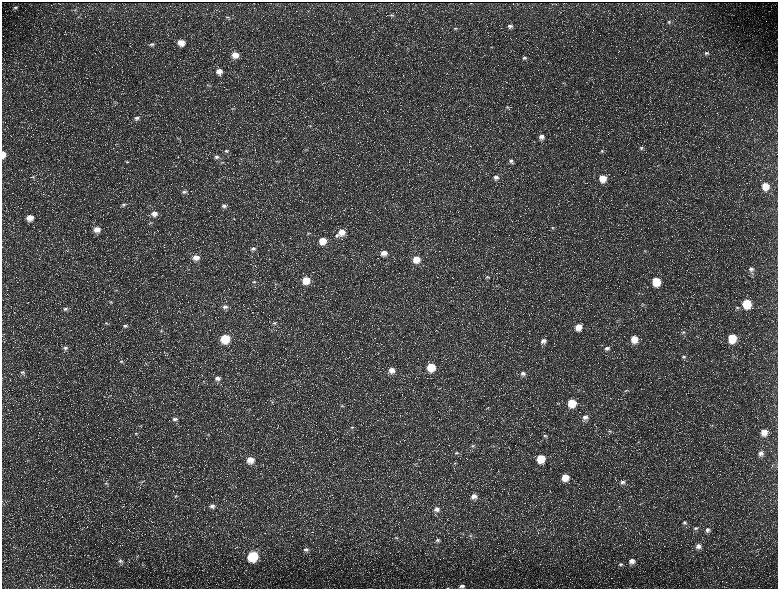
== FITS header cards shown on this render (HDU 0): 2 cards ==
NAXIS1  =                 1552 / length of data axis 1
NAXIS2  =                 1173 / length of data axis 2

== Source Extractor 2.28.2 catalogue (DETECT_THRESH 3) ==
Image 1552 x 1173 px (HDU 0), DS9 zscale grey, zoomed out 1/2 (1 PNG px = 2 x 2 image px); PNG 780 x 591 px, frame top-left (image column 1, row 1173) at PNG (2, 2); no overlay
Background 229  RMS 10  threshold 31.4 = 3 sigma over >= 5 px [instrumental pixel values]
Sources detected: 172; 34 cannot appear on this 1/2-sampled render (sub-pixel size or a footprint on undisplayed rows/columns) and are not listed; the other 138 listed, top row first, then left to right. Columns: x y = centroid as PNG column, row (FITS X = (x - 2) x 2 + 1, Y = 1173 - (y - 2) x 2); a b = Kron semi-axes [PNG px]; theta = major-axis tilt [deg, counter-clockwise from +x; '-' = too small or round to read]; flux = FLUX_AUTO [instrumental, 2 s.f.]
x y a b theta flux
471 3 2 1 - 690
15 8 5 4 - 4100
75 10 5 3 - 2300
392 15 7 3 -3 3300
78 17 6 3 6 2700
227 17 7 3 -9 3300
669 22 5 4 - 3400
510 26 7 5 2 6900
455 28 6 4 5 3300
181 42 6 5 - 23000
152 44 6 4 -7 4000
491 47 4 2 - 1600
706 53 7 5 5 6200
235 55 6 6 - 22000
525 58 6 4 -6 4200
337 61 4 3 - 1700
219 71 6 6 - 15000
334 79 4 2 - 1300
208 85 5 3 - 2100
507 107 5 4 - 3200
232 108 5 3 - 2200
136 118 7 6 - 7200
310 126 3 3 - 1500
541 137 7 6 - 11000
178 138 5 3 - 2300
641 148 6 5 - 4500
305 150 4 3 - 1700
226 151 7 4 1 4200
602 151 5 4 - 3000
3 154 6 3 -88 18000
216 157 7 5 4 6600
277 161 5 3 - 2000
511 161 6 5 - 5600
127 162 5 3 - 2200
222 162 6 3 6 2600
33 177 6 3 12 2500
496 177 7 5 -10 8400
602 178 7 6 - 33000
765 186 7 6 - 37000
184 192 6 5 - 5100
123 204 6 4 6 3900
224 206 7 6 - 7500
154 214 7 6 - 13000
30 218 7 6 - 21000
151 223 4 3 - 1800
553 228 6 4 -5 3500
97 229 6 6 - 18000
342 232 8 7 - 22000
308 233 5 4 - 2700
337 236 8 5 -1 6100
322 241 7 6 - 32000
253 248 7 5 -12 7100
644 251 4 3 - 2000
384 253 7 6 - 17000
196 258 7 6 - 16000
416 259 7 7 - 31000
751 269 6 6 - 8900
487 277 6 4 -24 3800
306 280 7 7 - 42000
656 281 7 6 - 67000
254 282 6 4 6 4000
276 284 7 2 -21 2300
115 290 5 2 - 1600
111 302 4 3 - 1800
746 303 6 6 - 88000
643 304 3 3 - 1600
225 307 7 5 0 7900
737 307 5 4 - 3800
65 309 7 4 2 4800
618 320 3 2 - 1300
106 323 5 3 - 2100
274 323 7 4 -11 4800
125 326 6 4 1 4300
578 327 6 6 - 22000
161 331 5 3 - 2200
683 332 6 4 -9 3500
732 338 6 6 - 72000
225 339 6 6 - 90000
634 339 7 6 - 31000
543 341 7 6 - 10000
65 348 7 5 -10 5600
607 348 7 5 17 7100
684 357 6 5 - 5900
121 361 6 4 -1 3400
146 363 4 2 - 1600
431 367 7 7 - 63000
391 370 7 6 - 16000
22 372 6 5 - 4700
523 373 7 5 4 7900
217 378 8 6 -4 11000
626 390 5 4 - 2300
271 400 3 2 - 1800
572 403 6 6 - 51000
342 406 6 4 14 3200
488 408 5 4 - 2600
585 417 7 6 - 10000
174 419 8 5 7 6500
712 425 4 3 - 2300
352 427 5 4 - 2700
609 431 5 3 - 3000
764 432 7 6 - 23000
136 433 5 3 - 2600
208 435 4 4 - 2100
545 436 6 4 6 3500
638 442 4 2 - 1400
473 446 6 4 3 3900
456 453 6 5 - 4500
761 453 7 7 - 10000
540 458 6 6 - 51000
250 460 8 7 - 25000
455 463 4 3 - 2200
415 464 4 3 - 2200
565 477 6 5 - 31000
142 482 4 2 - 1500
622 482 7 5 17 7500
106 483 6 4 -6 3400
176 496 5 4 - 3200
474 496 7 6 - 13000
640 504 3 2 - 1100
212 506 7 5 4 8000
436 509 7 6 - 10000
684 522 6 5 - 4800
686 527 2 2 - 1000
696 528 6 5 - 4900
707 530 7 6 - 8100
470 536 5 5 - 3600
396 538 4 3 - 2000
438 540 6 5 - 5400
188 546 4 2 - 1500
698 546 7 6 - 12000
306 550 6 5 - 6200
137 556 4 2 - 1500
253 556 7 6 - 160000
120 561 7 5 -15 6400
632 561 7 6 - 14000
621 564 6 5 - 4400
462 586 7 5 4 7700
448 588 5 2 - 1500
At the frame edge (FLAGS 8, measured only in part): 3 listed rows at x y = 3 154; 462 586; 448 588
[34 sub-pixel or undisplayed-footprint detections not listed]